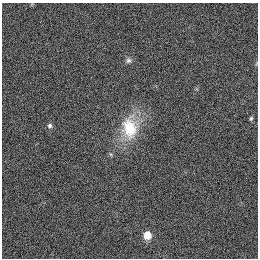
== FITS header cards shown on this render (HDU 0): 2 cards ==
NAXIS1  =                  256
NAXIS2  =                  256

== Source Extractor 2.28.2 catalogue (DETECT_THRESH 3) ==
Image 256 x 256 px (HDU 0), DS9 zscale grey, 1 PNG px = 1 image px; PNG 260 x 260 px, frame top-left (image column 1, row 256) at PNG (2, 3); no overlay
Background 1120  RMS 5.1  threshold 15.4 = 3 sigma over >= 5 px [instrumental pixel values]
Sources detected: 5; all 5 listed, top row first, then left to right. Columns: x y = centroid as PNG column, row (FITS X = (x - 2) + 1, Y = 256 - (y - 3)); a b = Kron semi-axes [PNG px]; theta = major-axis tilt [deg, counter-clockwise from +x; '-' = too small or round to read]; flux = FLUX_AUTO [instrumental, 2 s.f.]
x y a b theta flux
128 60 7 7 - 920
251 118 6 4 73 510
50 126 7 6 - 890
130 128 33 22 -89 14000
147 235 7 6 - 5400